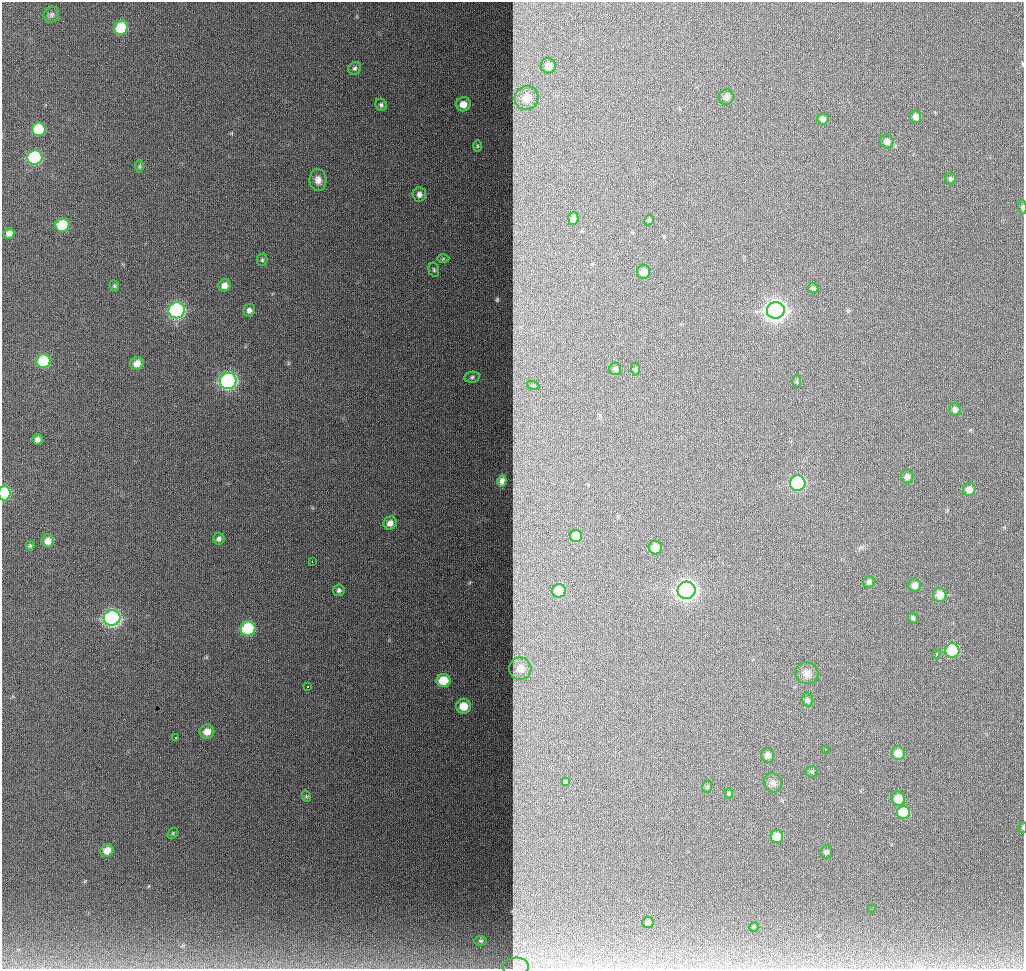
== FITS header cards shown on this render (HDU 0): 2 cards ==
NAXIS1  =                 1022
NAXIS2  =                  967

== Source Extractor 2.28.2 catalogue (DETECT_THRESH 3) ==
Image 1022 x 967 px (HDU 0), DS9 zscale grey, 1 PNG px = 1 image px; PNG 1026 x 971 px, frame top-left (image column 1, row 967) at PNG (2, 2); each listed source drawn as its Kron ellipse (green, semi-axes under 4 px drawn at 4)
Background 1200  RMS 11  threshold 34.4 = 3 sigma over >= 5 px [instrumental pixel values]
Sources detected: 95; all 95 listed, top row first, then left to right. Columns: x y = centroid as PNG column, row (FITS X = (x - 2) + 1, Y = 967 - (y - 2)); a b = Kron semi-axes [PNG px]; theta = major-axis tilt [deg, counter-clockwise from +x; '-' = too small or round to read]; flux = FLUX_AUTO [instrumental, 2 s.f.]
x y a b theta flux
51 15 8 7 - 2200
121 28 7 7 - 35000
548 66 8 7 - 6200
355 68 7 6 - 1600
726 97 8 7 - 2300
527 98 12 11 - 15000
463 104 7 7 - 8500
381 105 6 5 - 1500
916 117 6 5 - 4300
823 119 5 5 - 3300
39 129 7 7 - 25000
887 141 7 6 - 3700
477 146 6 4 89 840
35 158 8 7 - 99000
139 166 6 4 -90 1200
950 179 6 5 - 1800
318 180 11 8 -87 5100
419 194 7 6 - 3500
1022 207 7 4 -86 1700
573 218 6 5 - 3900
649 220 6 4 57 1400
62 225 7 6 - 37000
9 233 5 5 - 3700
443 259 6 4 1 1200
262 260 6 5 - 1400
434 270 7 5 -75 1500
644 272 7 6 - 7000
224 285 6 6 - 5800
114 286 6 4 -69 1000
813 288 5 5 - 1800
177 310 8 8 - 170000
249 310 6 5 - 3100
776 310 9 8 - 660000
43 361 7 7 - 38000
137 363 7 6 - 7600
615 369 6 6 - 2100
635 369 6 4 -88 1100
472 377 8 5 10 1700
228 381 8 8 - 230000
797 382 7 4 -90 1100
533 385 6 4 -19 1300
955 409 6 6 - 2600
37 439 5 5 - 3100
907 477 6 6 - 3200
502 481 5 4 - 2600
798 483 8 7 - 110000
969 489 6 6 - 7500
4 493 7 6 - 53000
390 523 7 6 - 4900
576 536 6 6 - 11000
219 539 6 5 - 2100
48 541 6 6 - 6100
30 545 5 4 - 990
655 547 7 6 - 8700
312 562 3 2 - 2900
869 582 6 5 - 2200
914 585 7 6 - 4600
339 590 6 5 - 1900
686 590 9 8 - 420000
559 591 7 6 - 19000
940 595 7 7 - 8800
112 618 8 7 - 290000
913 618 6 4 -63 1300
248 629 7 7 - 52000
952 650 7 7 - 44000
936 654 4 3 - 2200
520 668 11 11 - 12000
807 673 11 11 - 5000
443 680 7 6 - 22000
308 687 3 3 - 1400
807 700 7 5 -67 2000
463 706 7 7 - 15000
207 732 7 7 - 7700
175 738 3 3 - 4000
825 749 2 2 - 640
898 753 7 6 - 11000
768 755 7 6 - 4500
812 772 6 5 - 1200
566 782 4 3 - 1200
773 783 10 9 - 3300
707 787 6 5 - 1200
729 793 5 4 - 890
306 796 6 4 -72 890
898 799 7 6 - 12000
903 812 6 6 - 28000
1023 827 5 3 - 720
173 833 6 4 47 840
777 837 6 6 - 11000
107 850 7 6 - 9000
826 852 7 6 - 1700
872 909 2 2 - 700
648 922 6 5 - 3200
754 927 4 4 - 1100
481 941 6 4 0 1100
516 966 13 9 3 4300
At the frame edge (FLAGS 8, measured only in part): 4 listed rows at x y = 1022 207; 4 493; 1023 827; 516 966